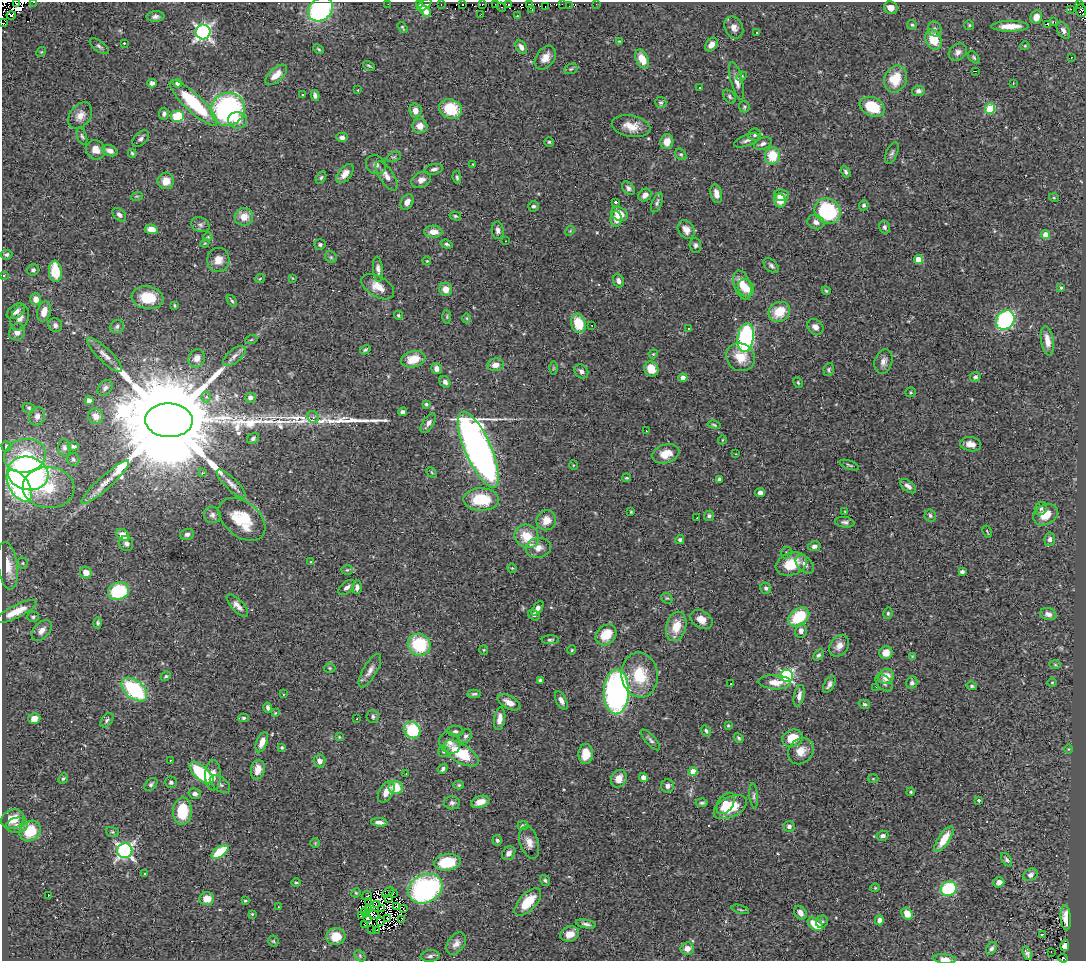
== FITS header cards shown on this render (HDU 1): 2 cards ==
NAXIS1  =                 1084
NAXIS2  =                  959

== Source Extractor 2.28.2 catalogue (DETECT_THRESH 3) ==
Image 1084 x 959 px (HDU 1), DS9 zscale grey, 1 PNG px = 1 image px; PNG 1088 x 963 px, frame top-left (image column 1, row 959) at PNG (2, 2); each listed source drawn as its Kron ellipse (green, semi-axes under 4 px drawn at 4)
Background 0.571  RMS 0.027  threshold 0.0802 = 3 sigma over >= 5 px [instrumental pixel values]
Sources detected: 465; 15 with non-positive FLUX_AUTO (blend fragments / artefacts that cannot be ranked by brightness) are neither listed nor drawn; the other 450 listed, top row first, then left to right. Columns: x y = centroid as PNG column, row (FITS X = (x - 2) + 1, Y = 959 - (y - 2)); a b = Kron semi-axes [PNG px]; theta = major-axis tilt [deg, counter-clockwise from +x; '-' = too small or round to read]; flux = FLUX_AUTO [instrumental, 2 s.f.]
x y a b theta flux
34 2 3 2 - 5.6
17 3 4 2 - 6.4
388 4 2 2 - 0.74
462 4 2 2 - 4.9
483 4 2 2 - 10
496 4 2 2 - 2.4
508 4 2 2 - 3.3
529 4 3 2 - 17
562 4 3 2 - 3.7
596 4 2 2 - 1.2
419 5 3 3 - 4.8
424 5 9 4 36 14
441 5 3 2 - 4.3
1079 5 4 2 - 8
569 6 2 2 - 0.86
501 7 5 2 - 5.3
545 7 2 2 - 22
891 8 7 6 - 11
320 9 13 11 44 240
532 9 2 2 - 4.2
1070 9 3 2 - 2.8
1081 10 6 5 - 6.6
426 11 6 4 -54 9.2
481 14 2 2 - 6.2
11 16 4 2 - 11
155 16 9 5 3 6.5
517 16 3 3 - 1.4
1036 17 7 5 64 19
1053 22 2 2 - 1000
3 23 4 3 - 140
1048 24 3 3 - 29
912 25 5 4 - 2.7
969 25 5 5 - 2.6
1010 26 19 5 1 28
402 27 6 3 -56 2.2
734 27 11 9 -64 10
935 29 7 6 - 5.1
1063 30 9 5 -59 6
203 32 7 7 - 540
757 32 2 2 - 1.2
933 39 10 7 -67 47
619 41 4 3 - 1.6
124 43 3 2 - 1.4
711 45 7 5 53 10
99 46 11 5 -36 4.7
1025 46 4 4 - 1.8
521 47 7 5 -55 8.7
319 49 6 4 -40 2.5
41 52 5 4 - 1.9
958 52 10 7 39 9.9
974 57 7 4 -47 3.2
545 58 13 9 54 16
1071 58 3 2 - 2.1
642 59 10 6 -63 25
369 66 6 3 -29 2.1
571 69 7 5 21 2.6
975 71 3 2 - 2.4
276 75 13 6 42 20
741 76 5 4 - 2.8
896 79 14 11 67 52
737 81 19 6 -76 12
152 83 5 4 - 6.6
178 83 4 4 - 14
1013 83 3 2 - 4.3
699 87 3 3 - 11
358 90 3 2 - 1.4
918 91 6 5 - 6.1
302 95 3 2 - 2.5
315 95 5 4 - 4.9
729 97 8 5 -52 3.4
193 103 31 8 -44 140
661 103 5 5 - 3.3
744 107 5 5 - 2.9
872 107 13 9 -26 61
228 109 17 16 - 340
450 109 11 9 -22 69
990 109 5 5 - 120
415 110 7 6 - 14
164 114 6 4 85 4.8
80 115 15 10 54 16
178 117 7 6 - 66
237 120 9 8 - 18
420 126 7 7 - 17
631 126 19 10 -10 27
755 135 6 6 - 4.3
82 136 9 4 -70 4.3
342 137 6 4 0 6.2
141 138 10 6 45 6.3
747 140 13 5 22 6.6
549 142 4 4 - 2.6
667 142 7 6 - 20
763 144 9 5 22 5.8
96 150 10 9 - 17
110 151 8 5 -16 8.9
132 153 4 3 - 2.2
892 153 11 5 67 5.3
681 154 6 4 -47 2.9
772 156 8 7 - 49
394 157 7 4 22 2.8
473 164 3 3 - 1.5
376 165 10 9 - 8.8
434 169 9 5 11 5.8
846 172 6 4 -59 3.9
345 174 11 6 50 14
387 176 17 7 -57 15
457 177 6 3 -83 3.3
321 178 7 4 63 3.2
421 180 10 7 26 12
166 181 8 8 - 23
628 188 7 5 -46 5.8
716 194 10 5 -77 13
645 195 7 5 43 10
782 195 7 6 - 11
137 196 6 3 17 2.5
1054 198 5 3 - 1.5
780 201 7 6 - 28
407 202 8 6 58 9.5
615 202 4 3 - 6
657 202 10 5 68 4.5
864 205 5 5 - 3.8
533 206 5 5 - 3.7
828 211 13 12 - 150
619 214 9 6 -25 26
119 215 8 5 -44 5.8
455 216 6 4 -16 2.6
244 217 9 9 - 23
616 219 8 5 -89 15
816 222 8 7 - 9.5
200 225 9 7 -25 5.7
885 227 6 5 - 5.1
151 229 6 5 - 18
498 230 9 6 -86 7.6
686 230 10 7 -57 14
570 231 5 4 - 2
433 232 9 6 -2 18
1046 235 4 4 - 27
208 237 4 4 - 1.8
505 241 3 2 - 4.2
205 243 4 3 - 1.5
447 244 6 3 -19 2.9
320 245 6 5 - 3.7
695 245 7 6 - 4.8
6 255 6 5 - 4.5
331 257 6 5 - 3.5
918 259 4 4 - 34
218 260 12 11 - 17
427 261 4 4 - 1.7
771 266 9 5 -44 5.2
378 269 13 5 -85 7.7
33 270 6 5 - 4
55 271 11 6 -84 56
4 275 4 3 - 1.4
260 278 5 3 - 1.6
292 278 4 2 - 1.2
618 281 7 5 -68 7.3
742 285 15 8 -71 30
378 287 18 10 -31 23
1061 287 4 3 - 3
746 288 9 7 -65 22
446 289 6 6 - 16
826 291 4 3 - 1.9
148 298 16 11 -9 51
36 299 6 5 - 13
232 301 7 4 -54 2.9
175 305 4 3 - 2.2
16 311 10 6 35 10
44 312 10 6 73 20
779 312 11 9 32 43
398 315 5 4 - 2.6
447 317 7 3 90 2.7
20 318 13 8 69 14
467 318 5 3 - 1.9
1005 320 10 8 51 250
578 323 10 7 -73 53
55 325 7 6 - 7
592 325 2 2 - 1.7
117 326 7 6 - 5.3
815 327 9 7 -42 11
688 328 3 3 - 3.5
17 332 8 8 - 13
746 337 14 8 82 310
251 340 6 4 20 2.2
1047 341 15 6 -81 16
365 350 6 4 32 3.1
653 354 5 3 - 1.6
105 355 23 6 -44 14
234 356 13 6 41 8.6
740 357 15 13 -35 33
197 358 9 8 - 13
413 359 12 8 13 36
883 361 12 8 72 11
495 365 8 6 9 14
553 368 6 4 89 2.4
436 369 5 5 - 8.8
651 369 8 7 - 28
829 370 6 5 - 3.1
581 371 8 6 -49 6.7
975 377 5 5 - 5.1
683 378 4 4 - 9.9
445 382 6 5 - 6.8
798 383 6 4 -64 2.4
105 388 9 6 48 6.2
910 392 5 5 - 2.4
206 397 5 5 - 5.3
250 398 5 5 - 8.1
89 401 4 4 - 14
426 404 4 4 - 2.6
29 408 6 5 - 2.9
403 412 4 4 - 5.6
37 416 9 7 68 9.3
96 416 8 7 - 14
313 417 6 5 - 4.4
169 420 24 17 -2 81000
428 423 11 5 57 8
714 425 6 3 -14 2.8
646 431 2 2 - 2.5
253 438 6 5 - 4.4
722 440 4 3 - 1.5
971 444 10 7 -10 15
7 446 5 5 - 5
73 446 5 4 - 3.6
64 448 9 6 -84 6
478 450 41 13 -67 1700
666 454 14 9 18 27
736 454 4 2 - 1
25 456 21 16 12 84
73 459 6 6 - 4.2
573 465 5 3 - 1.4
849 465 10 3 -20 2.9
432 472 6 3 -45 2.4
28 473 20 16 -15 550
203 473 3 3 - 3
627 478 4 3 - 2.1
719 479 4 3 - 3
105 482 31 6 42 22
231 484 19 6 -44 12
19 486 18 9 -58 250
908 486 9 5 -38 7.1
49 488 26 20 -4 71
760 493 5 4 - 7.4
481 499 18 11 -1 71
1041 509 7 5 58 4.4
845 511 4 3 - 1.4
631 512 3 2 - 1.7
212 515 8 8 - 6.5
930 515 6 5 - 4.7
1045 515 13 10 29 28
709 516 5 5 - 4
697 518 3 2 - 2.1
242 519 26 17 -39 68
546 520 10 9 - 21
845 522 10 5 -9 5.2
987 532 6 2 -63 1.8
187 534 7 5 15 5.7
123 535 7 5 -40 22
527 536 12 11 - 44
1050 539 7 5 83 6.9
680 540 4 4 - 4.1
126 543 7 6 - 6.7
814 546 6 5 - 6.3
538 548 13 10 13 18
786 553 6 5 - 4
311 562 4 3 - 1.8
22 563 5 5 - 2.8
791 564 16 11 19 46
805 564 11 7 -46 9.3
8 566 24 10 -82 29
512 568 5 4 - 1.9
347 570 5 5 - 2.5
962 571 4 3 - 4.3
86 572 6 5 - 19
347 587 10 5 40 7.3
357 587 7 4 -89 7.8
766 588 6 5 - 3.6
118 591 11 8 18 100
667 598 6 5 - 2.2
237 606 14 6 -47 11
537 608 8 4 55 7.7
16 612 22 6 26 34
888 613 6 4 77 2.8
1048 614 8 6 -14 8.5
534 615 6 4 -37 3.2
33 617 6 5 - 3.6
799 617 11 8 36 81
701 620 12 8 -31 17
98 623 5 3 - 2.9
676 626 15 10 76 34
42 630 12 7 47 11
801 631 7 6 - 9.9
606 635 11 9 46 41
550 640 8 4 0 3.2
419 645 12 11 - 96
839 646 12 9 54 13
484 650 5 4 - 1.7
572 650 4 4 - 2.1
886 653 6 6 - 22
818 655 6 4 49 3.9
912 656 4 4 - 1.5
1055 665 6 4 -2 2.1
330 668 6 5 - 2.4
370 671 19 7 60 12
640 675 22 18 -81 70
166 676 5 4 - 2.6
787 676 6 6 - 330
886 676 8 7 - 27
540 680 4 3 - 3.5
775 682 16 7 -2 19
1052 682 4 3 - 1.5
731 683 3 2 - 3.1
884 683 10 6 -44 7
912 683 6 5 - 5.1
829 684 9 5 61 6.4
972 686 5 4 - 3
876 687 3 2 - 2.6
134 690 15 9 -40 170
616 692 22 12 88 480
283 694 3 2 - 2.2
474 694 6 4 3 3.7
799 696 11 5 77 8.8
561 701 10 5 -64 8.2
509 702 12 6 -28 16
864 704 6 4 -16 3.2
268 708 5 4 - 4.9
275 713 4 4 - 1.8
373 717 6 6 - 4.4
34 718 6 5 - 12
244 718 5 4 - 3
357 719 3 2 - 2.4
500 719 11 5 82 14
107 720 8 5 51 4.7
728 725 4 3 - 1.7
412 730 8 7 - 93
455 731 8 5 -1 4.8
706 731 6 4 -53 3.6
466 736 7 6 - 5.2
339 737 4 3 - 1.5
739 738 5 4 - 2.8
792 738 10 8 21 45
651 740 13 5 -48 5.6
262 742 11 5 69 15
450 743 11 10 - 11
282 747 4 4 - 2.6
1069 749 5 3 - 1.6
801 751 14 11 47 20
443 752 5 5 - 3
461 753 20 9 -31 76
586 754 10 7 87 34
170 760 3 2 - 1.5
320 761 6 6 - 9.9
443 769 5 4 - 4.8
258 770 10 7 78 20
693 771 4 4 - 41
201 773 14 6 -41 130
406 774 2 2 - 1.4
213 775 15 8 90 18
643 777 4 4 - 10
63 779 6 4 48 3
619 779 9 7 60 18
873 779 5 3 - 1.6
171 782 6 6 - 4.5
151 784 7 5 42 4
220 784 11 6 -36 6.4
459 785 5 4 - 2.8
668 786 7 6 - 7.5
396 787 7 6 - 44
386 792 11 7 60 20
911 792 4 3 - 2.2
195 794 6 5 - 6.5
754 796 12 4 -85 4.6
979 800 3 3 - 4
480 802 9 5 18 18
452 803 8 6 -3 5.5
702 803 6 3 5 3.2
725 803 12 7 54 36
730 807 18 10 27 49
182 811 13 9 86 69
13 819 12 9 22 28
379 822 8 4 -4 8.5
17 825 11 7 8 10
523 826 5 4 - 3.8
789 826 5 5 - 6.5
30 831 11 9 43 53
112 832 6 5 - 2.8
882 836 6 5 - 5.7
944 839 15 6 57 30
497 840 5 5 - 3.3
529 842 17 9 -73 15
315 843 5 5 - 1.9
125 851 7 7 - 520
220 852 10 5 35 74
509 853 7 6 - 9.6
1007 860 7 4 -57 4.2
447 862 13 8 8 68
144 874 3 2 - 2.3
1030 875 7 6 - 8.2
545 880 6 4 -55 3.1
999 882 5 5 - 11
296 883 5 3 - 2.1
875 888 4 4 - 1.9
425 889 18 14 27 320
949 889 8 7 - 120
388 892 6 3 35 6.3
356 893 5 4 - 2.1
393 893 3 2 - 1
48 896 3 2 - 26
367 896 5 2 - 1.6
389 898 4 2 - 3.3
207 899 7 6 - 25
245 901 3 3 - 2.3
368 902 3 2 - 1.9
528 902 17 8 47 47
377 905 3 2 - 3
397 906 3 2 - 3.3
278 907 4 3 - 1.1
381 908 3 2 - 1.8
369 909 3 2 - 3.3
403 909 2 2 - 0.27
740 909 9 3 -15 2.4
365 912 5 2 - 0.1
800 913 7 5 -53 10
252 914 3 3 - 2
373 914 7 2 -22 1.1
907 914 6 5 - 21
362 915 3 2 - 0.81
368 918 4 3 - 4.2
1066 918 12 5 -86 17
388 919 3 2 - 1.2
402 919 4 2 - 2.4
879 920 5 4 - 8.8
380 922 4 2 - 2.2
822 922 6 6 - 3.9
364 924 3 3 - 16
586 924 10 3 -11 5.3
815 924 8 5 -38 40
372 929 2 2 - 1.8
376 930 3 2 - 1.5
570 934 9 7 19 21
1042 934 3 3 - 37
336 937 9 8 - 35
273 941 5 5 - 2.3
456 943 12 8 57 11
1065 945 6 4 80 6.9
687 948 7 6 - 13
992 948 7 4 56 4.7
1051 952 3 2 - 2.3
1027 953 7 4 -68 5.8
360 956 6 5 - 2.8
430 956 9 6 9 5.6
1063 958 5 3 - 22
944 959 11 4 -4 8.3
At the frame edge (FLAGS 8, measured only in part): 7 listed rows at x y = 34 2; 17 3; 320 9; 11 16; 3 23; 1063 958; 944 959
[15 non-positive-flux detections neither listed nor drawn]